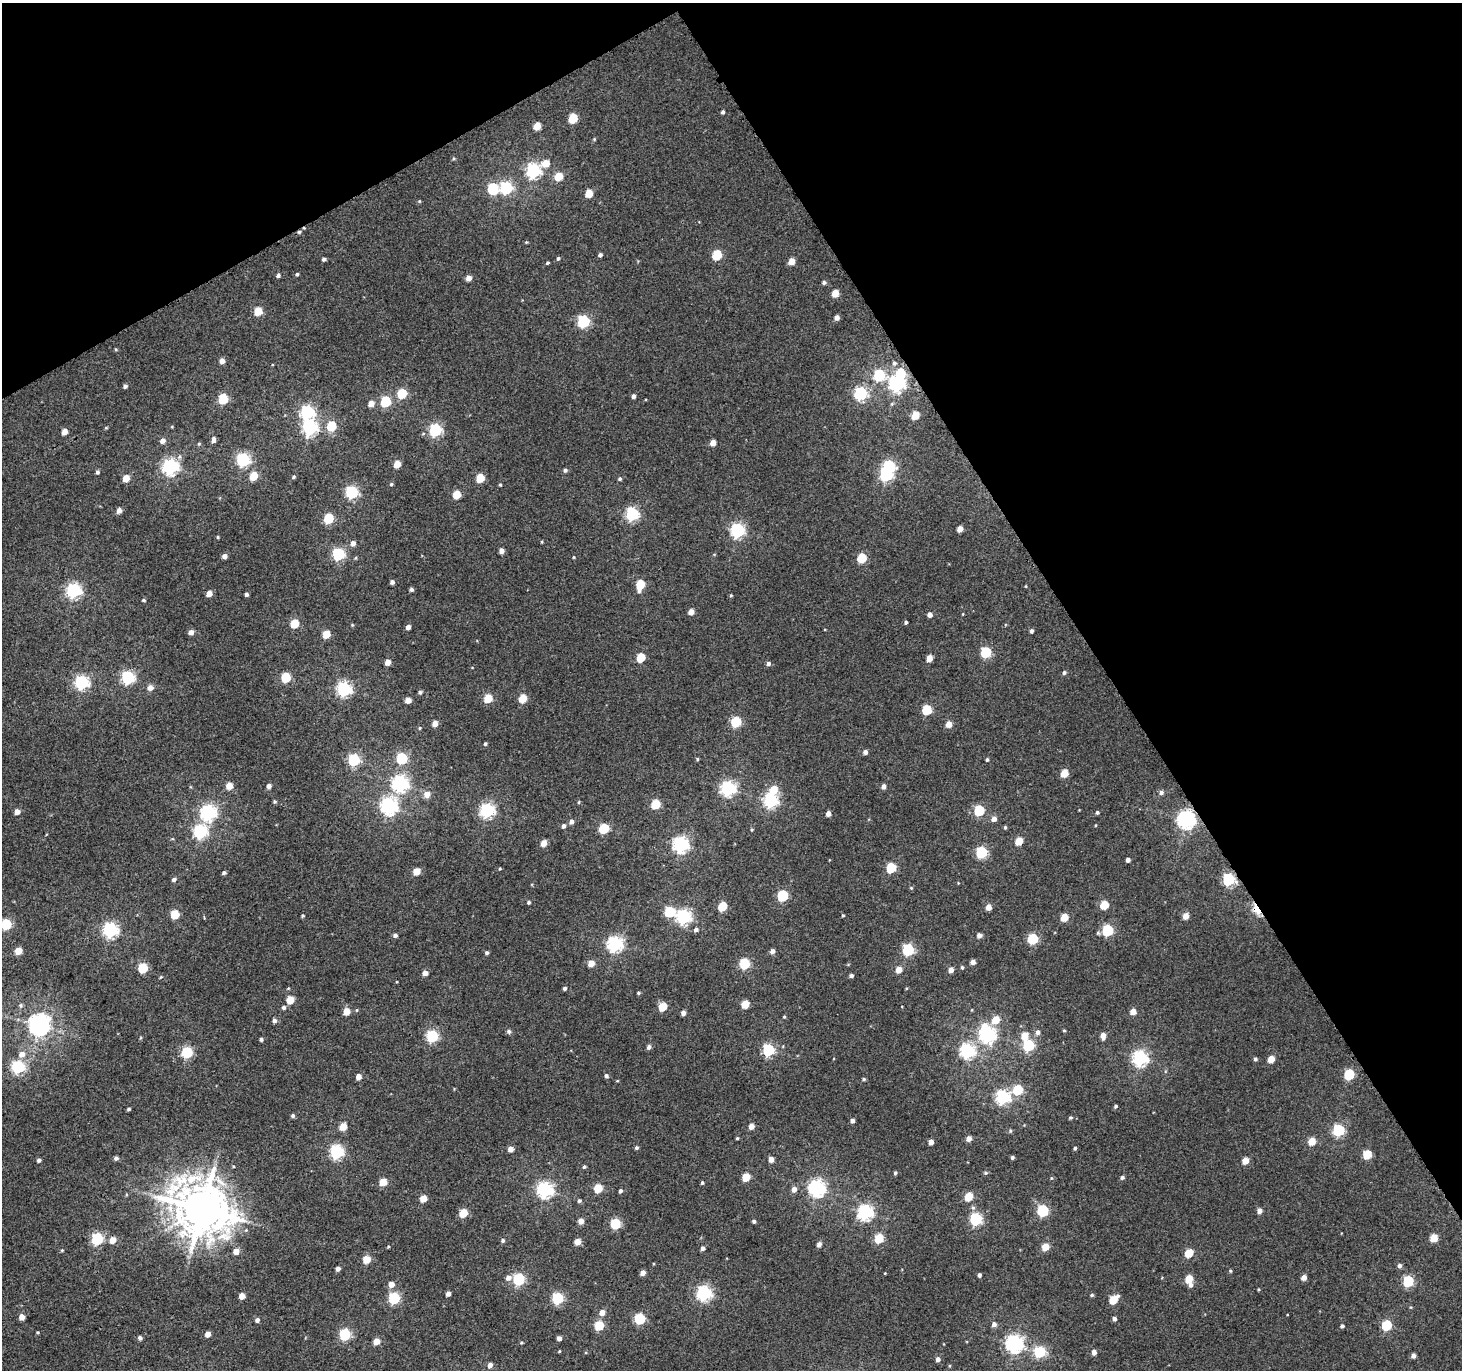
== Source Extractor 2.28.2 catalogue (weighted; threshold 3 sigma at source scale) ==
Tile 3 of 4 x 4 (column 3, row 1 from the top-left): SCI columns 2944-4403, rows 4294-5661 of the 5883 x 5787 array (HDU 1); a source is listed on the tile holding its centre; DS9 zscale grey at full resolution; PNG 1464 x 1372 px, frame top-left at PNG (2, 3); no overlay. Shown black and unused: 31% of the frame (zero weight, under 3 of 4 exposures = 2% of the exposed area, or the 3 px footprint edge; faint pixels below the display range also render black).
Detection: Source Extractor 2.28.2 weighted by HDU 2 'WHT'; one run over the whole footprint, this tile lists its part. Background 0.00159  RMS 0.0052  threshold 0.0235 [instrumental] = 3 sigma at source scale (4.5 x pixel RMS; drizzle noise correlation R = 1.50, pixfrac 1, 0.0396/0.0396 arcsec/px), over >= 5 px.
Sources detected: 340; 3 inside a brighter object's white glare — not listed; the other 337 listed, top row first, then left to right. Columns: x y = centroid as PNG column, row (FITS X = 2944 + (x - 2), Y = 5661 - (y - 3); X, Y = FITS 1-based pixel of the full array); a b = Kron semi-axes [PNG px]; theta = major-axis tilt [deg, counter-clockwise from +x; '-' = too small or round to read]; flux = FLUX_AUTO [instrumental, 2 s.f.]
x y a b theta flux
723 112 4 4 - 1.1
573 118 6 5 - 20
537 126 5 5 - 9.1
594 139 4 3 - 0.44
454 159 4 4 - 0.59
546 163 7 6 - 7.4
533 171 7 6 - 110
558 176 6 5 - 11
506 188 6 6 - 69
493 189 6 6 - 43
589 193 5 5 - 11
299 232 5 5 - 0.82
526 242 4 4 - 0.51
600 255 4 4 - 1.5
717 255 6 5 - 26
558 258 5 4 - 0.84
324 259 4 4 - 1.2
792 261 5 5 - 6
547 263 4 3 - 0.69
297 274 4 4 - 0.78
278 275 5 4 - 1.3
468 278 5 4 - 3.9
824 282 5 5 - 1.1
835 293 5 5 - 8.7
258 311 5 5 - 13
837 318 5 5 - 2.7
583 321 6 6 - 63
222 361 5 4 - 3.6
894 363 6 5 - 1.3
272 365 3 2 - 0.55
879 375 6 6 - 50
897 384 7 6 - 150
125 386 4 4 - 1.4
402 393 6 5 - 24
860 393 6 6 - 88
633 396 4 4 - 1.6
223 399 6 5 - 28
386 401 6 5 - 36
371 403 5 5 - 4.7
307 412 6 6 - 89
915 415 5 5 - 11
331 426 6 5 - 24
310 428 7 6 - 120
435 430 6 6 - 75
64 432 5 4 - 4.6
214 440 7 4 85 1.9
162 441 6 5 - 2.7
713 443 5 4 - 4.6
199 444 5 4 - 0.61
243 460 6 6 - 100
397 464 5 5 - 8.2
170 466 6 6 - 160
565 470 5 4 - 1.2
97 472 5 4 - 1.1
886 475 6 6 - 72
254 476 5 5 - 14
293 477 5 4 - 0.81
126 478 5 5 - 8.1
480 478 5 5 - 15
620 479 5 4 - 0.84
391 484 4 4 - 0.7
500 485 4 3 - 0.55
352 492 6 6 - 74
457 494 5 5 - 13
119 510 5 4 - 3.2
632 514 6 6 - 77
328 518 6 5 - 28
960 529 5 4 - 4.9
738 531 6 6 - 100
218 537 4 3 - 0.55
353 543 6 5 - 2.4
501 551 4 4 - 2.9
338 554 6 6 - 70
224 556 4 4 - 2.6
573 557 4 3 - 0.45
862 558 5 5 - 23
392 582 4 4 - 1.6
640 585 7 5 77 21
411 589 4 4 - 1.2
74 591 6 6 - 120
209 593 5 5 - 3.8
246 594 4 3 - 1.1
731 595 4 4 - 0.5
143 600 4 3 - 0.76
691 612 4 4 - 4.9
930 615 4 4 - 2.5
906 622 4 4 - 0.87
295 624 5 5 - 18
352 625 4 3 - 0.46
408 627 4 4 - 2.6
1031 631 4 4 - 1.2
191 632 5 5 - 2.9
326 634 5 5 - 14
986 652 6 5 - 38
641 657 5 5 - 17
929 658 5 4 - 6.2
388 662 5 4 - 4.6
768 663 5 5 - 1.7
1064 673 5 4 - 1
128 677 6 6 - 82
286 678 5 5 - 27
82 682 6 6 - 100
150 688 6 5 - 3.6
344 689 6 6 - 110
420 692 5 4 - 0.95
488 698 5 5 - 17
523 698 5 5 - 16
408 700 5 4 - 4.9
927 710 5 5 - 27
736 722 6 5 - 34
435 723 5 4 - 4.5
949 724 5 5 - 5.9
420 728 4 3 - 0.53
485 744 4 3 - 0.79
865 752 4 4 - 2.1
402 759 6 5 - 41
697 759 4 4 - 0.57
354 760 6 6 - 58
987 760 4 3 - 0.85
1064 773 5 5 - 12
400 784 7 7 - 140
229 786 5 5 - 7.3
269 786 4 4 - 2.3
883 786 5 4 - 2.6
728 788 6 6 - 130
1161 792 6 5 - 1.5
427 794 6 5 - 5.1
275 801 4 4 - 0.72
770 801 6 6 - 110
579 802 5 3 - 0.5
655 804 5 5 - 21
389 806 7 7 - 170
487 810 6 6 - 120
979 810 6 5 - 36
17 811 5 4 - 3.6
1097 812 4 4 - 0.94
208 813 7 6 - 140
828 814 4 4 - 3.1
994 819 6 5 - 2.8
1186 820 7 6 - 240
571 822 6 5 - 2.1
1096 825 4 3 - 0.37
563 826 5 4 - 1.6
1005 827 4 3 - 0.79
604 828 5 5 - 31
751 830 5 3 - 0.54
200 832 6 6 - 92
1019 841 5 5 - 12
544 843 5 4 - 5.7
681 845 6 6 - 150
981 852 6 5 - 51
1128 860 4 4 - 1.8
500 868 4 3 - 0.46
891 868 5 5 - 30
416 871 5 5 - 8.4
224 873 4 3 - 1.1
174 879 5 4 - 1.4
1228 879 6 6 - 71
911 888 5 4 - 0.61
783 896 6 5 - 46
529 902 4 4 - 0.89
1104 905 5 5 - 18
722 906 5 5 - 21
988 907 5 4 - 4.8
1257 909 10 5 -57 16
669 912 6 6 - 34
175 914 5 5 - 20
843 915 4 3 - 0.56
303 916 4 3 - 0.59
1186 916 5 4 - 6
683 917 6 6 - 120
1064 917 5 5 - 12
6 924 5 5 - 37
696 929 5 4 - 1.7
110 930 6 6 - 140
1107 930 6 5 - 51
395 935 5 4 - 1.5
979 935 4 4 - 2.8
1033 939 6 5 - 41
614 944 6 6 - 150
908 950 6 5 - 55
18 951 5 5 - 9.3
772 951 5 5 - 2.3
487 953 4 4 - 1
973 962 4 4 - 2.7
591 964 5 4 - 7.3
745 964 6 5 - 38
962 967 4 3 - 0.83
143 968 5 5 - 28
899 970 5 5 - 6.4
951 970 5 4 - 3.7
425 973 4 4 - 3.5
851 976 4 4 - 1.4
565 988 4 4 - 1.1
638 993 4 3 - 0.74
290 1000 5 5 - 12
745 1004 5 5 - 14
21 1005 6 6 - 1.1
284 1007 5 5 - 1.4
663 1007 5 5 - 18
346 1011 5 5 - 7.9
1133 1012 4 4 - 6
683 1013 4 4 - 2.5
784 1017 4 3 - 0.58
996 1020 6 5 - 11
274 1021 5 5 - 1.7
39 1025 7 7 - 380
1064 1030 4 3 - 0.54
509 1031 5 5 - 1.3
1037 1032 5 5 - 2.2
987 1035 8 6 -74 160
1024 1035 6 5 - 8.6
432 1036 6 5 - 63
1103 1036 6 4 90 4.4
261 1039 4 4 - 1
1028 1045 6 5 - 51
649 1047 5 5 - 1.6
768 1050 6 5 - 64
967 1051 6 6 - 120
187 1052 6 5 - 48
22 1054 7 6 - 3.8
1140 1058 6 6 - 130
1255 1059 4 4 - 1.1
1271 1059 5 4 - 9.2
18 1067 6 6 - 78
1349 1074 6 5 - 37
606 1076 5 4 - 1.1
358 1077 4 4 - 4.2
864 1079 5 4 - 0.82
1018 1090 6 5 - 30
1003 1097 6 6 - 110
1116 1106 4 4 - 0.99
129 1109 4 3 - 0.82
293 1116 5 4 - 1
1070 1118 4 4 - 0.76
852 1121 4 4 - 1.8
343 1126 5 5 - 11
751 1126 5 4 - 4.7
1010 1130 5 5 - 0.73
1339 1130 6 5 - 61
737 1138 4 3 - 0.58
969 1139 4 4 - 4
1312 1141 5 5 - 12
931 1142 4 4 - 3.3
636 1148 5 4 - 0.92
1075 1148 4 3 - 0.95
510 1149 5 4 - 3.8
336 1152 6 6 - 96
1367 1155 5 5 - 20
1012 1157 4 4 - 0.98
116 1158 5 4 - 1.5
771 1159 4 4 - 4.2
39 1160 4 4 - 1.3
1245 1161 5 4 - 7.4
584 1167 4 4 - 0.83
895 1173 4 4 - 0.78
986 1173 6 4 0 0.81
746 1177 5 5 - 15
1122 1177 5 4 - 1.2
1051 1178 5 3 - 0.5
383 1182 5 5 - 13
702 1183 4 3 - 0.74
598 1188 5 5 - 18
817 1188 7 6 - 160
794 1189 6 5 - 3.1
545 1190 6 6 - 160
620 1191 4 3 - 1.2
968 1197 5 5 - 18
423 1198 5 5 - 9.9
579 1201 5 5 - 0.89
973 1208 7 5 -62 1.3
202 1209 16 14 -32 2500
1042 1211 6 5 - 49
1259 1211 5 4 - 3.4
865 1212 6 6 - 140
463 1213 5 5 - 20
976 1219 6 5 - 68
581 1221 5 4 - 4.3
754 1221 5 4 - 0.92
615 1224 5 5 - 37
879 1238 5 5 - 22
1434 1238 5 5 - 13
97 1239 6 5 - 60
113 1240 5 5 - 6.4
503 1240 5 5 - 0.95
577 1242 5 4 - 6.5
819 1244 5 4 - 2.5
1045 1247 5 5 - 11
703 1248 4 4 - 1.8
62 1250 4 4 - 0.47
236 1251 5 5 - 5.1
1189 1253 5 5 - 16
366 1259 5 5 - 13
1399 1266 5 5 - 1.8
338 1269 4 4 - 2.1
1230 1271 4 4 - 0.56
643 1273 4 4 - 3.6
885 1273 4 3 - 0.38
979 1275 4 3 - 1.5
1304 1277 4 4 - 4.1
508 1278 6 6 - 2.9
519 1279 6 5 - 62
1189 1279 5 5 - 15
1408 1281 5 5 - 47
391 1284 5 5 - 5
1190 1285 5 4 - 1.9
1258 1289 4 3 - 0.49
704 1293 6 6 - 120
448 1294 4 4 - 2.7
1092 1295 5 4 - 0.79
242 1296 5 4 - 6.9
394 1298 6 5 - 58
557 1298 6 5 - 53
1113 1300 6 5 - 17
602 1312 5 5 - 4.1
22 1317 5 4 - 4.9
640 1319 5 5 - 41
1114 1319 4 4 - 1.7
257 1320 4 4 - 1.9
994 1324 5 5 - 2.1
1386 1325 5 5 - 35
599 1326 5 5 - 25
1342 1326 4 4 - 1.3
38 1332 4 3 - 0.47
208 1334 4 4 - 3.9
345 1335 6 5 - 53
140 1338 5 5 - 1.4
559 1338 4 4 - 2.2
376 1341 5 5 - 5.5
521 1343 4 4 - 0.59
1014 1344 7 6 - 200
559 1351 3 3 - 0.49
1040 1352 6 5 - 46
1094 1352 4 4 - 3
1413 1356 4 4 - 2.6
938 1359 5 4 - 2.2
490 1365 5 4 - 2.8
Overlapping masked pixels (flux is a lower limit): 4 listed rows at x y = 299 232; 1186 820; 1228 879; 1257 909
Isophote crosses this tile's border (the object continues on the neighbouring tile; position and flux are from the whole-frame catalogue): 1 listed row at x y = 6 924